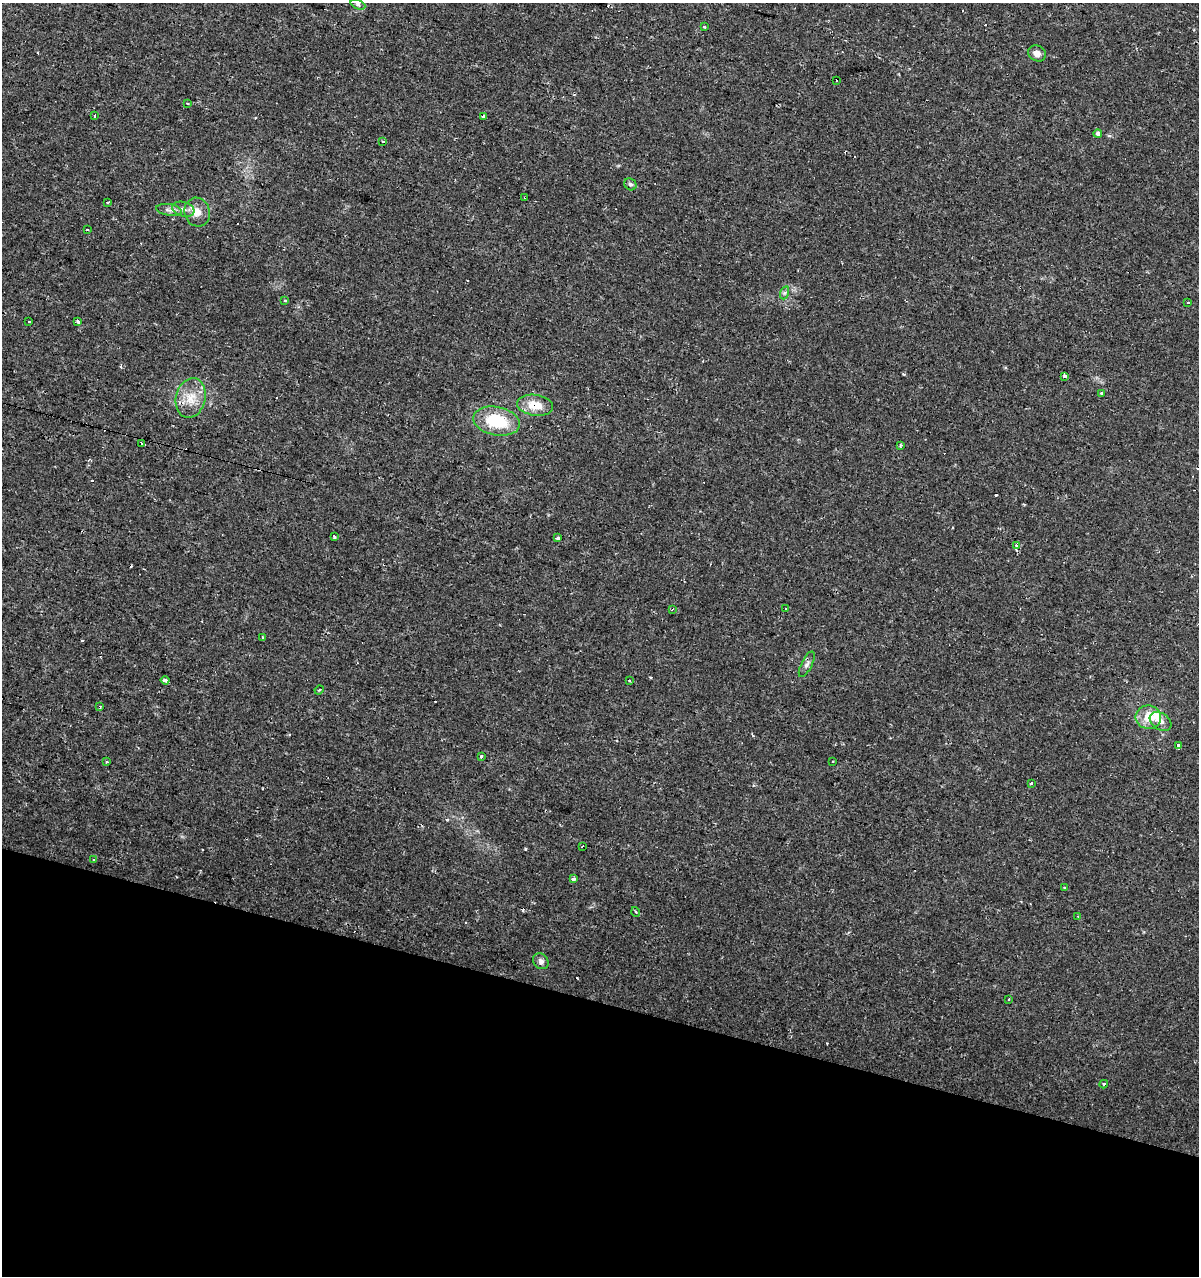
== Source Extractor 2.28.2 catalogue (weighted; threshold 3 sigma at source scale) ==
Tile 15 of 4 x 4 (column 3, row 4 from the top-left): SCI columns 2611-3807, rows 5-1278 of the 5283 x 5098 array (HDU 1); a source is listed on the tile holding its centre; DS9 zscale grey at full resolution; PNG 1201 x 1278 px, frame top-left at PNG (2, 3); each listed source drawn as its Kron ellipse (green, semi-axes under 4 px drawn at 4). Shown black and unused: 22% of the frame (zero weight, under 2 of 3 exposures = <1% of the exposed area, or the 3 px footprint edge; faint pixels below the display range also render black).
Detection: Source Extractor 2.28.2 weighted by HDU 2 'WHT'; one run over the whole footprint, this tile lists its part. Background 0.0208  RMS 0.0036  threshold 0.016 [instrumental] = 3 sigma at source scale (4.5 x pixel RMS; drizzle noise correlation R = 1.50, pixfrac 1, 0.0396/0.0396 arcsec/px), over >= 5 px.
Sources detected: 78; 22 cosmic-ray / hot-pixel residue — neither listed nor drawn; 1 inside a brighter listed object's ellipse — not listed separately; the other 55 listed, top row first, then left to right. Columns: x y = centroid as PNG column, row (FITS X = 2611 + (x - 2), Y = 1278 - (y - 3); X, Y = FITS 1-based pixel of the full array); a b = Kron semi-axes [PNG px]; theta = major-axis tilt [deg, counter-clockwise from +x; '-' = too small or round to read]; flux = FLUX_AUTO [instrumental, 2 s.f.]
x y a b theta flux
358 5 8 4 -23 0.77
704 26 3 3 - 1
1037 53 9 7 -28 2.1
837 80 3 2 - 0.63
188 103 4 3 - 0.44
95 116 4 3 - 1.6
483 117 4 3 - 3.8
1098 134 4 4 - 1.1
383 142 3 3 - 0.45
630 184 6 5 - 0.75
525 197 3 2 - 0.34
108 202 3 3 - 0.79
183 209 11 7 -16 2.1
169 210 13 6 -9 1.5
197 212 14 12 -73 3.7
87 230 3 2 - 0.32
784 293 7 4 71 0.65
285 301 3 3 - 1.3
1188 302 2 2 - 0.35
29 321 3 3 - 1.7
78 322 4 3 - 0.75
1065 376 4 3 - 2.8
1101 393 3 3 - 1.5
191 398 20 14 76 6.6
535 405 18 10 -8 6.4
497 421 23 14 -12 16
141 443 3 3 - 0.83
900 445 4 3 - 0.42
335 537 3 3 - 0.69
558 538 4 3 - 0.93
1017 546 4 3 - 2.5
672 609 4 3 - 0.43
786 609 3 2 - 0.65
262 637 4 2 - 0.33
807 664 14 5 64 1.3
165 680 4 3 - 1.8
630 681 3 3 - 0.92
319 690 5 3 - 0.29
100 707 4 3 - 0.43
1148 717 13 12 - 6.5
1161 721 12 8 -33 2.1
1179 746 4 3 - 12
481 757 3 3 - 1.5
106 761 3 3 - 0.97
833 761 3 2 - 0.43
1031 783 3 2 - 0.4
583 847 3 3 - 0.76
94 859 4 4 - 0.61
574 878 3 3 - 6.2
1065 888 3 3 - 0.72
636 912 5 3 - 0.35
1078 916 3 3 - 0.32
541 961 8 7 - 1.4
1009 999 3 2 - 0.31
1104 1084 4 3 - 0.51
Overlapping masked pixels (flux is a lower limit): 3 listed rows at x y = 525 197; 535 405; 583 847